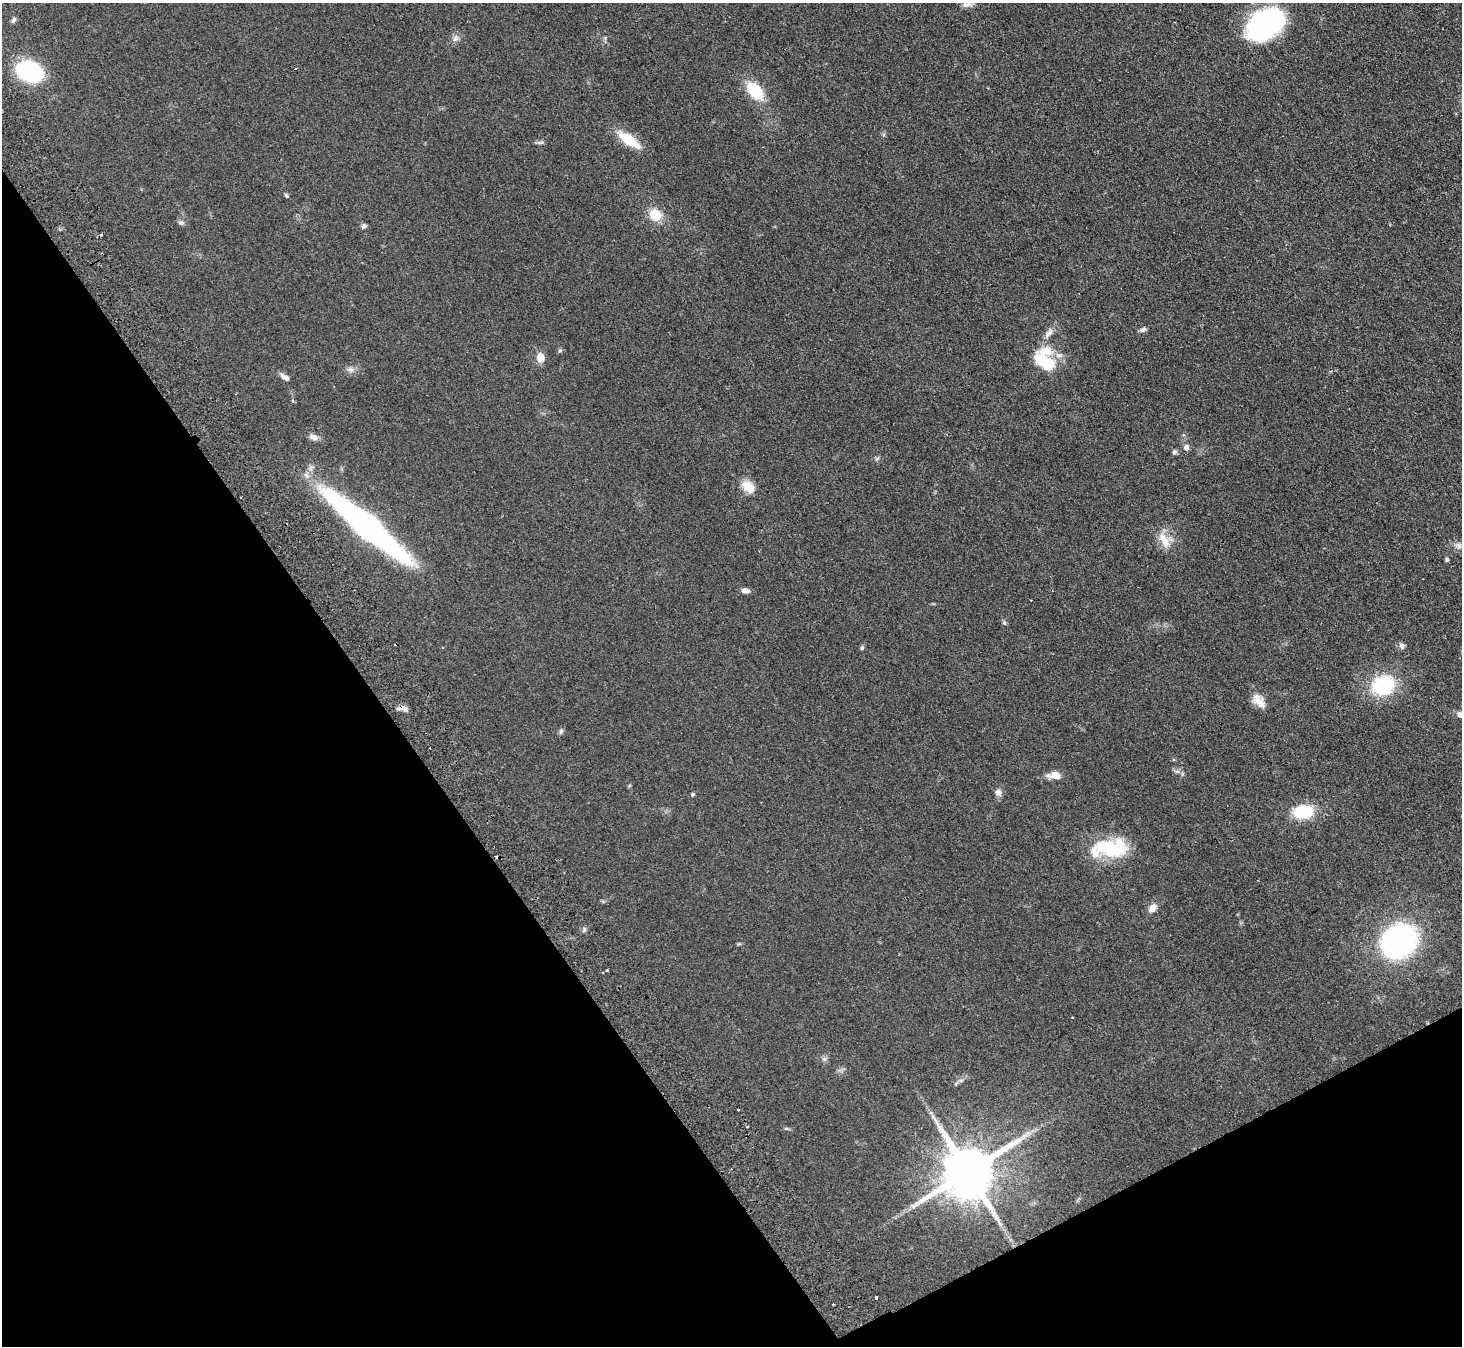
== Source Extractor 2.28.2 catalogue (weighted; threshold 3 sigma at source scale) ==
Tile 14 of 4 x 4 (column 2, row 4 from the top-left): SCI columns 1511-2970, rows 331-1674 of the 5940 x 5898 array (HDU 1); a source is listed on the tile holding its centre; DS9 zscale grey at full resolution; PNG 1464 x 1348 px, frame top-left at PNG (2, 3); no overlay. Shown black and unused: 31% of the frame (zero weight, under 2 of 3 exposures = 3% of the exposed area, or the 3 px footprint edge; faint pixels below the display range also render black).
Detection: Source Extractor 2.28.2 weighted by HDU 2 'WHT'; one run over the whole footprint, this tile lists its part. Background 0.0777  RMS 0.0086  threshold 0.0385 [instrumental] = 3 sigma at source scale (4.5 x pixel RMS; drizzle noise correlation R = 1.50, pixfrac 1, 0.05/0.05 arcsec/px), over >= 5 px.
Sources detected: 59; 5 cosmic-ray / hot-pixel residue — not listed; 1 inside a brighter listed object's ellipse — not listed separately; the other 53 listed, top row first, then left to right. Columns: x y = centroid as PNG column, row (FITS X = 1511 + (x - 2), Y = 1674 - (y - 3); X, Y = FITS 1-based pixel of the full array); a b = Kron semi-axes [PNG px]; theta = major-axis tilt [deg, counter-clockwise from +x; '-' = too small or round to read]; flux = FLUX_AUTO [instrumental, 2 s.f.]
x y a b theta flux
967 4 16 6 8 3.7
13 20 9 5 58 1.9
1266 24 39 24 34 140
456 38 11 9 48 3.8
29 71 20 14 -22 100
755 91 22 13 -51 30
628 139 30 11 -35 22
540 142 11 5 12 1.8
286 195 6 4 -56 1.3
655 215 13 11 -37 17
181 223 8 7 - 2.5
364 226 7 6 - 2.1
1143 330 10 5 22 2.2
1049 333 14 8 45 5
560 351 7 5 53 1.3
540 358 11 8 -83 8.5
1045 363 28 15 -33 33
350 370 11 8 -5 3.7
285 377 13 6 -34 3.8
314 437 11 7 -18 4.4
1186 447 8 8 - 3.1
1174 452 6 5 - 1.9
877 459 7 4 2 1.5
748 487 17 12 -46 12
366 526 76 14 -40 400
1164 540 26 11 -62 12
1458 546 10 9 - 3.8
1447 560 5 4 - 1.5
745 591 9 6 -6 4.3
1004 623 6 5 - 1.5
1402 646 9 7 -64 3
862 648 6 5 - 1.3
1383 685 28 22 23 51
1259 701 21 12 -47 9.5
402 708 14 6 0 4
1460 715 11 8 -40 4
561 731 8 5 74 1.7
1176 771 13 4 -20 2.3
1055 775 14 8 -6 8.6
998 792 10 8 -79 4
693 794 5 4 - 1.1
1303 812 24 15 6 32
1108 848 46 23 1 49
1152 908 13 8 46 5.8
584 930 7 4 56 1.5
1399 941 36 30 37 160
607 970 3 3 - 3.4
824 1059 7 5 43 1.7
961 1080 8 5 6 2.2
738 1109 3 2 - 1
786 1129 8 4 -8 1.3
968 1172 15 14 - 5600
876 1298 3 3 - 4
Overlapping masked pixels (flux is a lower limit): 2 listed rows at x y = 366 526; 402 708
Isophote crosses this tile's border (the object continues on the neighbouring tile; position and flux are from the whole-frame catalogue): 1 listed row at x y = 1460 715